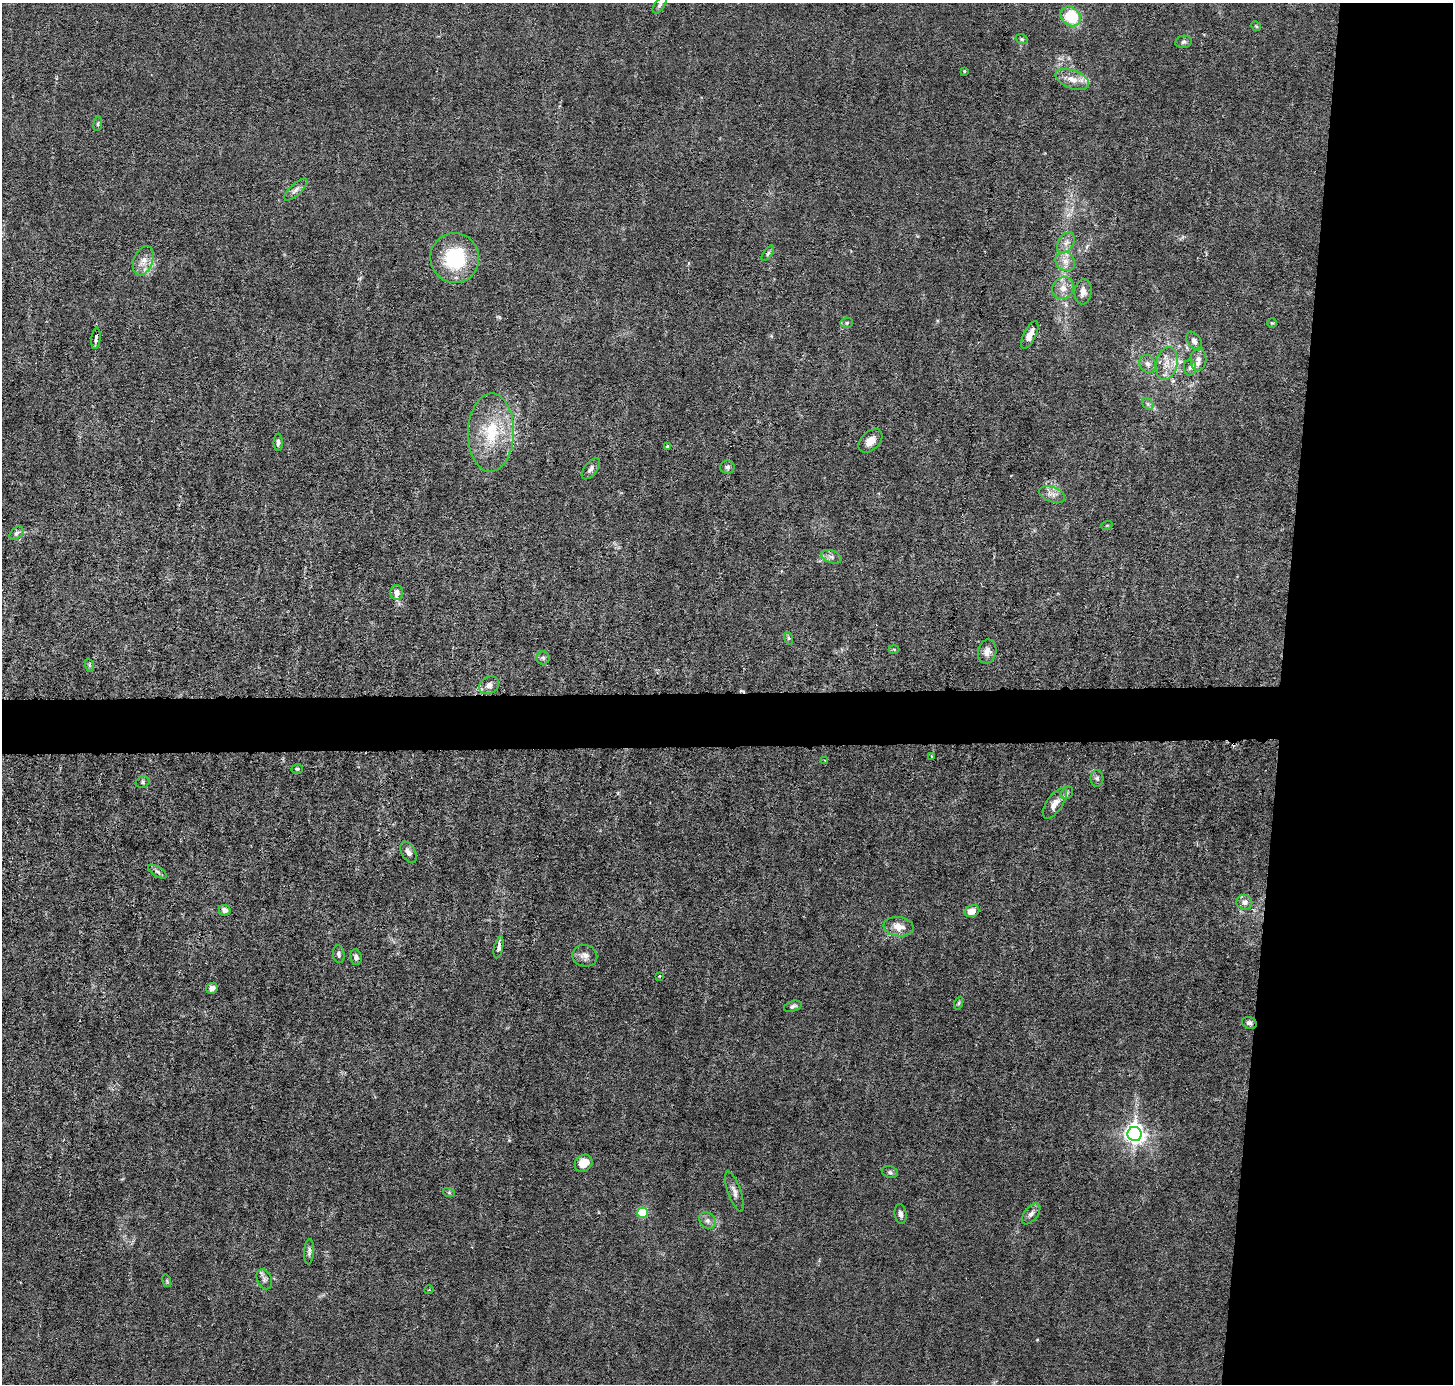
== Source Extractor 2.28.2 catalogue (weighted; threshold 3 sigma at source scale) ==
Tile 6 of 3 x 3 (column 3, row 2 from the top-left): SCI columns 2904-4354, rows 1520-2901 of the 4354 x 4384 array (HDU 1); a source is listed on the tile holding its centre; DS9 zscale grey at full resolution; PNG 1455 x 1386 px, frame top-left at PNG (2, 3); each listed source drawn as its Kron ellipse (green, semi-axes under 4 px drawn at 4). Shown black and unused: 15% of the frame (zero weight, under 3 of 6 exposures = <1% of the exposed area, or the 3 px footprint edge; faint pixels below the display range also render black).
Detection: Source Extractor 2.28.2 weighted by HDU 2 'WHT'; one run over the whole footprint, this tile lists its part. Background 0.0122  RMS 0.0027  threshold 0.0111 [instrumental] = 3 sigma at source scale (4.09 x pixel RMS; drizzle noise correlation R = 1.36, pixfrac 0.8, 0.05/0.05 arcsec/px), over >= 5 px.
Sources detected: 83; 5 inside a brighter listed object's ellipse — not listed separately; the other 78 listed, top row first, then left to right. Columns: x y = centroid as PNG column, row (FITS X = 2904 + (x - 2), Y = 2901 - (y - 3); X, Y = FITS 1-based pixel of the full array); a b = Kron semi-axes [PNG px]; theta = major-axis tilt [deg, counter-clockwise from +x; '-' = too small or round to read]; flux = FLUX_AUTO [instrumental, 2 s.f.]
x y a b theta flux
660 5 9 5 54 0.61
1071 16 11 9 -43 12
1256 26 5 4 - 0.31
1022 39 6 4 -21 0.36
1183 42 8 6 12 0.72
964 71 3 3 - 0.29
1072 79 17 9 -20 2.9
98 124 7 4 82 0.36
296 190 15 5 43 1.1
1066 243 11 7 56 1.5
768 253 9 4 55 0.52
455 258 25 24 - 18
143 261 15 9 68 2.5
1065 261 10 9 - 1.8
1063 288 11 10 - 2.2
1083 292 13 8 84 1.7
847 323 6 5 - 0.53
1272 323 5 4 - 0.34
1030 335 15 6 64 2.1
96 338 11 4 83 0.99
1194 341 10 6 -56 1.3
1198 359 11 8 89 1.4
1148 364 9 8 - 1.2
1167 364 17 10 78 3.1
1190 367 8 6 88 0.73
1148 404 6 5 - 0.54
491 432 39 23 88 14
870 441 14 9 44 2.2
278 442 8 4 -90 0.71
667 446 4 3 - 0.39
727 467 7 6 - 0.73
591 469 12 6 52 0.99
1052 494 13 7 -21 1.6
1107 525 6 3 19 0.23
16 533 8 5 41 0.63
831 557 10 6 -18 1
397 592 7 6 - 1.4
788 638 6 4 -72 0.33
894 649 5 3 - 0.24
987 652 12 9 78 1.6
543 658 6 6 - 0.64
89 665 7 4 -71 0.32
489 685 10 8 30 1.4
931 756 4 2 - 0.17
825 761 4 2 - 0.18
297 769 6 4 -3 0.38
1097 778 8 6 -87 0.74
143 782 7 5 16 0.47
1067 793 7 5 47 0.51
1055 803 17 8 56 2.3
408 852 11 7 -59 1.2
157 872 10 5 -31 0.78
1244 902 8 7 - 1.3
225 910 6 5 - 1.2
972 911 7 5 22 2.7
898 927 15 9 -7 3
499 947 11 4 78 1.1
339 954 9 5 -83 0.67
585 956 12 11 - 1.5
356 957 8 5 -80 0.98
659 976 3 3 - 0.19
212 988 6 5 - 1.3
959 1003 6 4 70 0.37
793 1006 9 5 17 0.66
1249 1023 7 6 - 0.79
1135 1134 7 7 - 140
584 1163 9 8 - 3.9
890 1172 8 6 -15 0.6
734 1191 21 6 -71 1.5
449 1193 6 4 -19 0.32
642 1213 5 5 - 19
900 1214 10 6 -83 0.94
1031 1214 12 6 51 1.1
708 1220 9 7 -46 1.1
309 1252 13 5 87 0.74
264 1279 10 7 -66 0.86
167 1281 6 4 -73 0.38
429 1290 4 3 - 0.22
Overlapping masked pixels (flux is a lower limit): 1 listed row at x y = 1249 1023